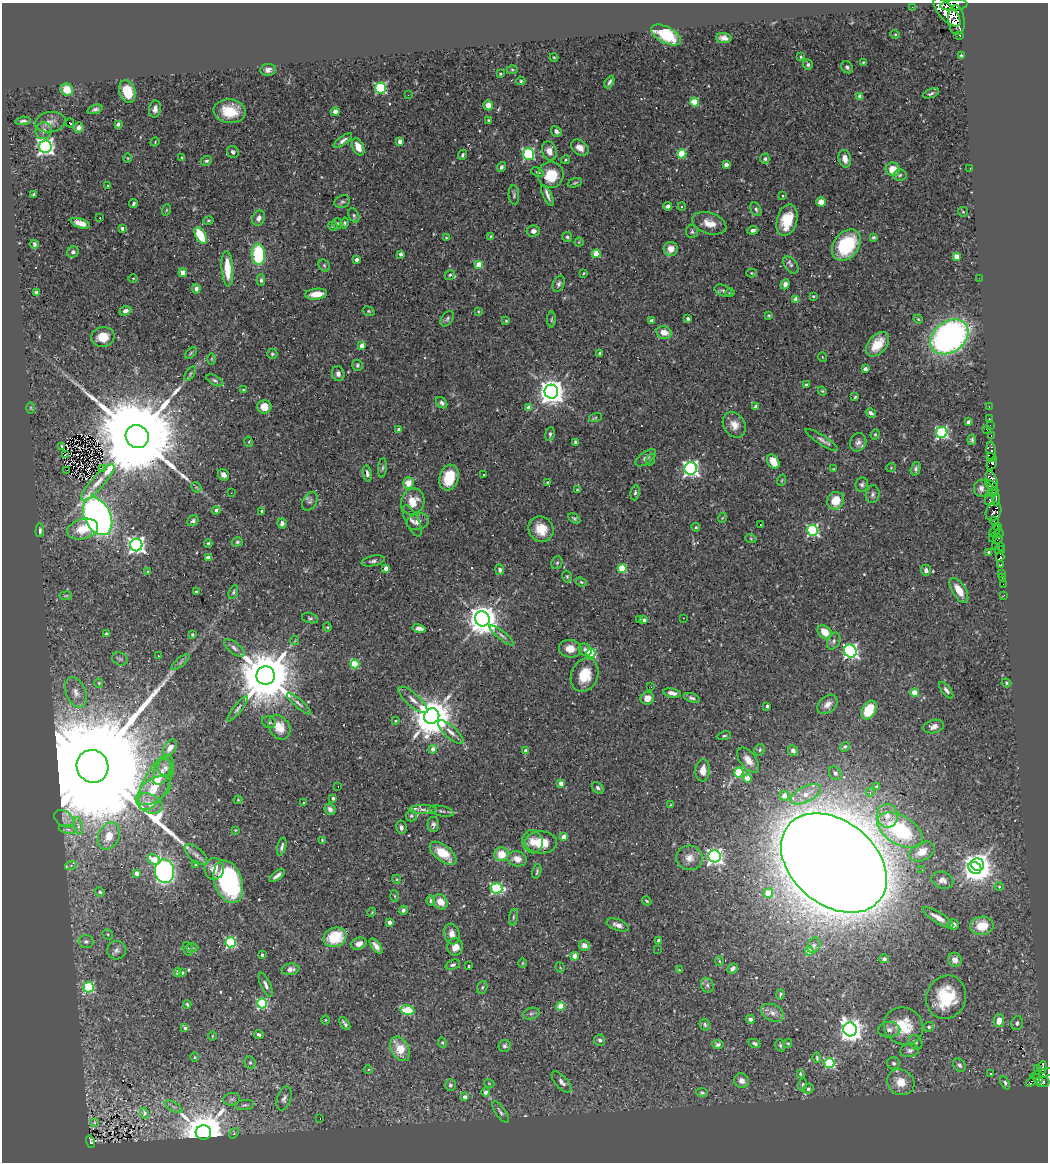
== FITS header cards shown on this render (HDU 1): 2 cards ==
NAXIS1  =                 1046
NAXIS2  =                 1160

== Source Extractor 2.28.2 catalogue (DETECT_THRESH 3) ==
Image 1046 x 1160 px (HDU 1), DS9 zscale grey, 1 PNG px = 1 image px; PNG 1050 x 1164 px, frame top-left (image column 1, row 1160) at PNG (2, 3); each listed source drawn as its Kron ellipse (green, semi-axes under 4 px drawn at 4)
Background 0.437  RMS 0.015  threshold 0.0451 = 3 sigma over >= 5 px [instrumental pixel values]
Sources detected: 517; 1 with non-positive FLUX_AUTO (blend fragments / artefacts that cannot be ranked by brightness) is neither listed nor drawn; of the other 516, the 500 brightest by FLUX_AUTO listed and drawn (16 fainter detections omitted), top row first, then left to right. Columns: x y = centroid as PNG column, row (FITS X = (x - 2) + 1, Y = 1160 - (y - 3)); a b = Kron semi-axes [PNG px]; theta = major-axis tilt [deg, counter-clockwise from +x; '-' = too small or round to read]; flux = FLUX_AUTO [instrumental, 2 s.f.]
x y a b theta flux
954 5 14 5 5 1800
912 7 2 2 - 5.1
947 12 18 7 -47 4200
956 20 15 8 -85 5200
895 34 5 4 - 1.1
666 35 16 8 -28 43
960 35 3 3 - 96
724 38 8 5 -3 5.3
961 56 4 3 - 1.4
554 57 4 3 - 0.86
801 57 4 3 - 1.4
863 62 4 3 - 1.3
808 65 5 5 - 2.2
847 67 7 5 -45 2.9
268 70 8 6 7 4.1
512 70 5 3 - 1.2
500 74 3 2 - 0.97
521 81 4 4 - 1.3
609 82 7 3 62 2.3
380 88 5 5 - 120
67 90 6 6 - 17
127 92 12 8 -73 24
931 93 8 4 22 2.2
408 95 3 2 - 0.94
860 97 4 4 - 6.1
694 102 4 4 - 36
488 105 5 5 - 8.7
95 109 8 4 20 2.5
155 109 9 6 83 4.5
230 111 16 12 -4 29
335 112 4 4 - 11
488 120 3 3 - 1.4
23 121 8 3 5 2.5
50 122 15 10 10 6.7
70 123 5 2 - 6.2
118 124 4 3 - 2.4
79 127 5 5 - 3.7
44 131 8 8 - 5.5
556 131 6 5 - 3.5
343 140 11 4 36 3.8
155 142 5 4 - 1.2
400 142 4 3 - 6.8
45 147 6 6 - 450
358 147 9 5 -65 11
580 148 9 7 -37 8
549 151 9 7 -75 8.8
233 152 6 5 - 2.9
528 154 6 5 - 120
682 154 5 4 - 44
463 155 5 4 - 2
128 158 5 3 - 0.83
182 158 4 3 - 0.89
765 159 5 4 - 2
845 159 9 6 -77 6.8
565 160 4 4 - 1.6
206 161 6 4 21 1.7
726 165 4 4 - 6.2
501 167 5 4 - 2.3
970 168 2 2 - 1.7
893 169 7 7 - 17
537 172 6 4 -25 1.4
551 175 13 13 - 27
900 175 7 5 9 2.2
575 183 7 3 19 1.4
107 186 2 2 - 0.85
33 195 4 3 - 1.1
514 195 10 5 -86 2.2
548 195 11 4 -64 4.4
783 196 3 2 - 0.9
342 202 8 6 19 2.6
821 202 5 5 - 9
133 204 4 3 - 1.7
668 206 4 4 - 3.4
682 207 4 3 - 1.1
756 209 7 5 -65 2.3
166 210 6 3 71 1
963 212 5 4 - 1.2
354 215 7 5 -63 2.1
100 218 3 2 - 2.1
259 218 8 6 65 4.8
787 220 16 10 74 29
208 221 5 3 - 1.2
80 223 10 4 -18 10
345 223 5 4 - 1.5
709 223 18 10 -18 13
337 224 5 5 - 1.8
333 226 4 4 - 2.4
122 228 4 3 - 2.1
753 230 5 4 - 4.2
533 231 6 5 - 4
692 232 6 6 - 2
201 235 9 5 -61 41
491 237 4 4 - 2.9
567 237 5 5 - 1.6
873 237 4 3 - 1.9
446 238 3 3 - 1
579 242 4 4 - 1
34 244 4 3 - 1.7
846 245 17 12 52 72
671 249 7 7 - 9.4
73 252 6 5 - 2.5
258 254 10 6 -87 73
401 254 4 3 - 3.1
596 254 4 4 - 26
956 257 4 4 - 16
356 260 4 3 - 5.7
324 265 6 5 - 1.7
479 265 4 4 - 29
791 265 9 6 -53 2.8
227 269 18 5 -86 26
183 273 4 4 - 14
584 273 3 3 - 0.97
751 273 5 4 - 1.2
450 275 5 4 - 1.6
133 278 5 3 - 0.83
979 278 2 2 - 3.2
261 280 6 4 -89 2.1
559 284 8 5 67 3.1
785 284 5 4 - 5.6
196 289 4 4 - 4.4
723 291 9 5 -23 2.9
36 292 4 3 - 1.5
730 293 5 4 - 1.3
316 294 11 5 5 13
813 296 3 3 - 0.95
796 299 4 4 - 12
125 311 6 4 23 4
369 311 6 4 -22 1.4
478 311 4 2 - 0.79
769 315 4 3 - 1.2
447 319 9 5 53 2.5
688 319 3 3 - 1.6
918 319 5 3 - 0.99
551 320 8 4 89 1.5
506 321 3 3 - 1
652 321 4 4 - 6.1
664 332 8 6 -18 9.7
103 337 11 10 - 16
949 337 21 15 37 410
878 344 14 9 49 23
362 346 4 4 - 7.4
191 353 7 4 45 1.4
600 353 4 3 - 2.5
272 354 5 5 - 1.6
822 357 5 3 - 0.79
212 359 6 4 89 1.2
357 365 5 5 - 2
865 369 4 4 - 3.7
190 374 8 4 55 1.8
338 374 7 6 - 4.2
215 380 9 4 -28 2.3
806 385 4 3 - 1.5
243 390 4 3 - 1.2
822 391 4 3 - 1
551 392 7 7 - 1200
855 397 3 2 - 1.1
442 403 6 5 - 2.9
264 407 7 6 - 11
756 407 4 4 - 8.9
989 407 3 2 - 10
31 408 6 4 -89 1.1
528 408 4 4 - 8.8
871 413 5 3 - 2.5
596 418 7 4 18 1.6
989 419 3 3 - 16
968 422 4 3 - 3.2
734 425 13 10 -56 10
990 425 2 2 - 4.8
986 429 3 2 - 55
399 430 4 3 - 5.9
942 432 5 5 - 180
550 434 7 4 82 2.1
875 434 5 4 - 1.2
137 436 12 11 - 33000
991 436 3 2 - 15
822 440 19 5 -33 4.4
972 440 5 4 - 1.9
249 442 5 3 - 1.1
575 442 4 3 - 1.9
858 442 9 8 - 4.7
62 446 3 2 - 0.96
991 451 10 4 -84 520
66 455 3 2 - 0.87
646 458 12 6 37 5.3
991 458 5 3 - 360
650 460 6 3 72 1.2
773 462 8 5 -59 16
992 463 7 4 59 350
102 468 3 2 - 1.3
382 468 10 4 85 2
691 468 6 6 - 360
891 468 5 3 - 0.84
833 469 4 4 - 0.95
916 469 7 4 75 2.7
67 470 2 2 - 78
367 473 8 4 -79 2.8
484 474 2 2 - 1
223 475 6 5 - 5.2
449 478 13 9 74 27
992 479 9 4 -65 460
782 480 5 3 - 1.1
98 482 24 6 48 9.6
547 482 3 2 - 1
408 483 6 5 - 12
862 485 7 6 - 2.9
991 486 7 4 -34 450
196 487 5 4 - 1.2
981 488 8 7 - 4.1
577 490 4 3 - 1
993 492 5 3 - 260
231 493 2 2 - 1.8
635 493 8 4 83 2.1
873 494 9 7 80 3.3
990 499 6 4 63 350
996 499 6 3 86 240
310 501 10 6 59 3.5
413 501 13 11 69 18
836 501 9 8 - 22
216 510 4 4 - 3.7
262 511 3 3 - 2.4
994 512 9 7 65 790
98 516 20 13 -64 580
574 518 6 4 -32 1.7
722 518 5 3 - 0.9
193 521 6 5 - 2.1
412 521 17 6 -64 5.4
994 521 4 3 - 210
418 522 11 8 17 6.6
282 523 5 4 - 3.3
760 525 3 2 - 1.7
997 526 4 3 - 280
696 527 4 4 - 1.2
83 529 16 10 16 22
541 529 13 12 - 19
40 530 7 4 86 2.7
812 530 5 5 - 150
995 531 7 3 46 180
999 533 5 3 - 22
993 538 3 2 - 9.2
751 539 5 3 - 1.2
998 539 5 3 - 26
237 542 6 4 17 1.5
208 543 4 3 - 1.3
136 545 6 6 - 430
996 546 3 2 - 3.3
1000 546 2 2 - 12
999 550 5 3 - 15
989 552 3 3 - 2.2
1000 557 5 3 - 230
208 558 4 4 - 9.8
373 561 12 5 11 3.4
557 563 7 5 67 2
1001 565 3 3 - 97
386 568 4 3 - 9
622 569 4 4 - 48
500 570 5 4 - 3.1
926 570 6 5 - 3.8
148 572 3 3 - 2
1002 574 4 3 - 27
567 576 6 4 -75 1.5
1002 578 2 2 - 4
581 582 6 4 -23 1.3
1003 584 2 2 - 6.9
959 590 14 6 -58 14
196 592 4 3 - 1.2
233 592 7 4 70 1.6
1004 595 3 2 - 4.2
66 596 6 3 9 1.1
310 618 8 5 -15 1.9
684 618 2 2 - 0.97
482 619 8 7 - 1900
640 619 3 3 - 2
644 620 4 3 - 3.3
327 627 4 4 - 1.2
419 628 7 4 -15 4.9
825 632 8 6 -43 15
106 634 4 4 - 1.6
192 635 4 4 - 1.5
502 635 15 4 -39 3.7
295 641 5 3 - 1.2
834 641 9 6 66 3.1
234 648 12 5 -39 3.6
570 649 11 9 -6 12
585 650 7 5 -39 4.2
850 651 7 6 - 280
591 653 5 4 - 74
158 656 3 3 - 1.2
120 659 8 6 -26 2.4
180 662 11 3 40 2.5
355 664 5 4 - 45
266 675 9 9 - 9200
585 675 17 13 68 27
99 683 5 4 - 1.2
1006 683 5 4 - 1.1
651 687 3 2 - 1.4
946 690 10 4 -52 3.5
76 692 16 10 -68 9.1
672 693 9 4 -11 5.6
915 693 4 4 - 22
647 698 6 6 - 9.8
692 698 8 4 -18 2.6
413 700 18 6 -42 7.3
299 704 15 4 -42 3.9
828 704 11 8 40 6.5
767 706 4 3 - 2.5
238 709 16 4 51 3.5
869 710 10 6 61 38
432 716 8 7 - 3900
395 721 4 3 - 1.1
269 722 7 5 -18 2.2
279 727 13 10 -55 17
934 727 10 6 14 4.8
451 732 16 6 -41 6.4
724 736 7 4 12 1.6
845 747 5 4 - 1.4
170 748 9 5 54 6.7
433 749 4 4 - 6.3
760 750 6 5 - 1.9
793 750 5 5 - 4.6
525 751 4 3 - 4.6
748 760 14 8 -52 9.6
93 766 16 15 - 83000
165 768 8 7 - 3.3
703 770 11 7 85 9.8
162 772 14 7 68 6.1
739 772 5 4 - 57
835 773 7 5 -52 2.4
747 778 4 4 - 18
156 783 30 12 63 27
561 784 4 3 - 9.4
338 786 3 2 - 0.89
877 786 4 3 - 1.8
598 788 6 5 - 2.7
154 791 19 11 35 16
870 792 4 4 - 1.9
806 794 16 7 27 13
784 796 5 4 - 10
333 798 3 3 - 2.3
238 800 4 3 - 1.1
304 803 3 2 - 0.82
149 804 14 9 -22 9.4
670 805 4 2 - 0.78
330 809 6 5 - 3.5
423 809 14 4 -1 4.6
441 811 13 5 -12 3.2
411 816 6 5 - 1.8
887 816 12 10 -82 11
64 819 11 7 -36 4.6
433 825 7 5 -89 3.4
78 826 9 4 -78 2.9
401 827 7 5 -79 2.9
68 829 9 4 -9 3
235 830 3 3 - 0.81
900 830 25 14 -31 97
109 836 14 10 64 16
564 837 4 4 - 13
322 840 3 3 - 0.92
532 842 12 10 -79 9.2
541 842 16 11 -2 23
282 847 9 3 75 2.6
922 852 13 8 27 15
443 853 15 8 -38 23
501 854 7 7 - 19
196 855 13 7 -41 4.9
715 856 6 6 - 350
689 858 13 12 - 11
154 859 7 5 -25 22
517 859 10 7 -11 9.4
834 863 59 42 -39 7800
71 865 6 4 18 1.6
196 865 3 3 - 1.3
978 865 6 6 - 700
975 868 7 5 -34 1300
214 869 11 9 84 12
922 870 3 3 - 0.94
165 871 12 9 -77 250
537 871 7 3 76 1.6
137 873 4 4 - 9.5
277 876 9 3 36 4.5
396 879 4 3 - 0.8
942 880 11 8 -21 6.4
228 882 22 13 -71 170
999 887 4 4 - 1.2
496 888 6 5 - 120
100 892 5 4 - 2
768 893 5 4 - 20
395 896 6 4 -87 1.1
431 900 5 4 - 2
647 901 5 3 - 1.2
440 902 8 6 -48 13
403 910 5 4 - 2.8
372 912 4 3 - 0.89
513 917 8 3 79 1.8
938 918 17 5 -32 8.1
389 922 4 3 - 6.2
618 925 12 5 -19 5.5
953 925 5 5 - 5.5
982 926 12 9 9 25
108 934 5 5 - 1.4
452 934 10 7 -75 7.6
335 937 12 9 22 29
86 941 7 6 - 2.8
658 941 3 3 - 2.9
231 942 5 5 - 120
359 944 8 6 21 6.1
584 945 6 5 - 5.9
814 945 8 6 64 3.1
376 946 9 4 -53 5.4
192 947 6 4 -1 1.6
455 947 8 8 - 8.6
188 949 7 5 -71 2
658 949 2 2 - 1.1
117 950 9 9 - 4.2
809 951 4 4 - 19
262 955 3 3 - 1.7
575 956 4 4 - 18
884 959 5 4 - 2.5
955 960 7 6 - 6.6
719 961 5 3 - 0.88
522 963 4 3 - 0.87
453 965 7 4 19 2.4
468 966 3 2 - 1.2
560 967 5 3 - 0.89
732 968 6 4 41 3.3
290 969 9 6 9 4.3
679 970 4 4 - 0.8
178 972 5 4 - 2
182 973 3 3 - 1.4
266 985 13 5 -65 3.7
707 985 7 6 - 2.7
89 987 5 5 - 100
482 987 6 5 - 1.7
781 995 5 3 - 1.7
946 997 22 19 68 48
262 1003 5 5 - 110
187 1004 4 3 - 1.4
561 1006 4 4 - 28
407 1010 7 4 -16 54
772 1013 12 8 -26 6.2
531 1014 8 5 16 2.4
750 1019 4 4 - 2.7
326 1020 5 3 - 0.96
999 1021 6 5 - 9.7
345 1023 7 3 -52 2.4
1017 1023 7 5 77 2.8
705 1025 6 4 -62 2
904 1026 20 18 -31 35
929 1027 5 5 - 2.4
185 1028 4 3 - 3.2
850 1029 7 6 - 840
889 1030 11 8 0 5.2
259 1035 5 4 - 2.2
212 1036 5 3 - 0.82
600 1040 5 5 - 2.7
916 1042 8 6 -51 2.2
442 1043 5 4 - 1.2
754 1043 6 4 -23 2.2
718 1044 5 4 - 2.6
788 1044 4 4 - 1.2
780 1045 6 4 -74 1.6
505 1046 6 6 - 2.4
400 1049 13 9 -62 23
910 1050 9 6 8 3.4
194 1057 5 3 - 1
817 1058 5 3 - 1.8
250 1063 6 5 - 2.2
829 1063 5 5 - 94
894 1063 6 6 - 2.3
959 1065 7 5 -47 3.3
1043 1067 6 3 88 97
1038 1069 2 2 - 3.9
368 1070 4 3 - 1.1
990 1073 3 2 - 0.99
800 1074 4 3 - 1.3
1042 1074 13 3 17 200
1038 1079 5 3 - 300
1033 1080 8 3 40 240
742 1081 7 7 - 6.6
562 1082 13 6 -48 5
901 1082 14 12 -34 14
1042 1082 7 5 -4 440
489 1083 5 3 - 0.81
1005 1083 7 4 -67 2.1
803 1084 6 4 72 1.3
450 1085 6 5 - 2.2
808 1089 5 4 - 1.8
486 1092 5 4 - 3.9
702 1093 6 4 -10 1.6
465 1097 4 3 - 5.6
284 1098 12 7 71 4.3
232 1099 8 6 15 2.8
245 1105 9 5 6 2.7
173 1107 10 4 -31 2.9
500 1112 13 5 -55 3.1
145 1113 5 4 - 4.1
320 1119 3 2 - 3.1
94 1122 3 2 - 0.89
203 1132 8 7 - 4600
234 1133 6 4 50 1.5
90 1142 6 4 -76 30
At the frame edge (FLAGS 8, measured only in part): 1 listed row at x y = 954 5
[16 fainter detections neither listed nor drawn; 1 non-positive-flux detection neither listed nor drawn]